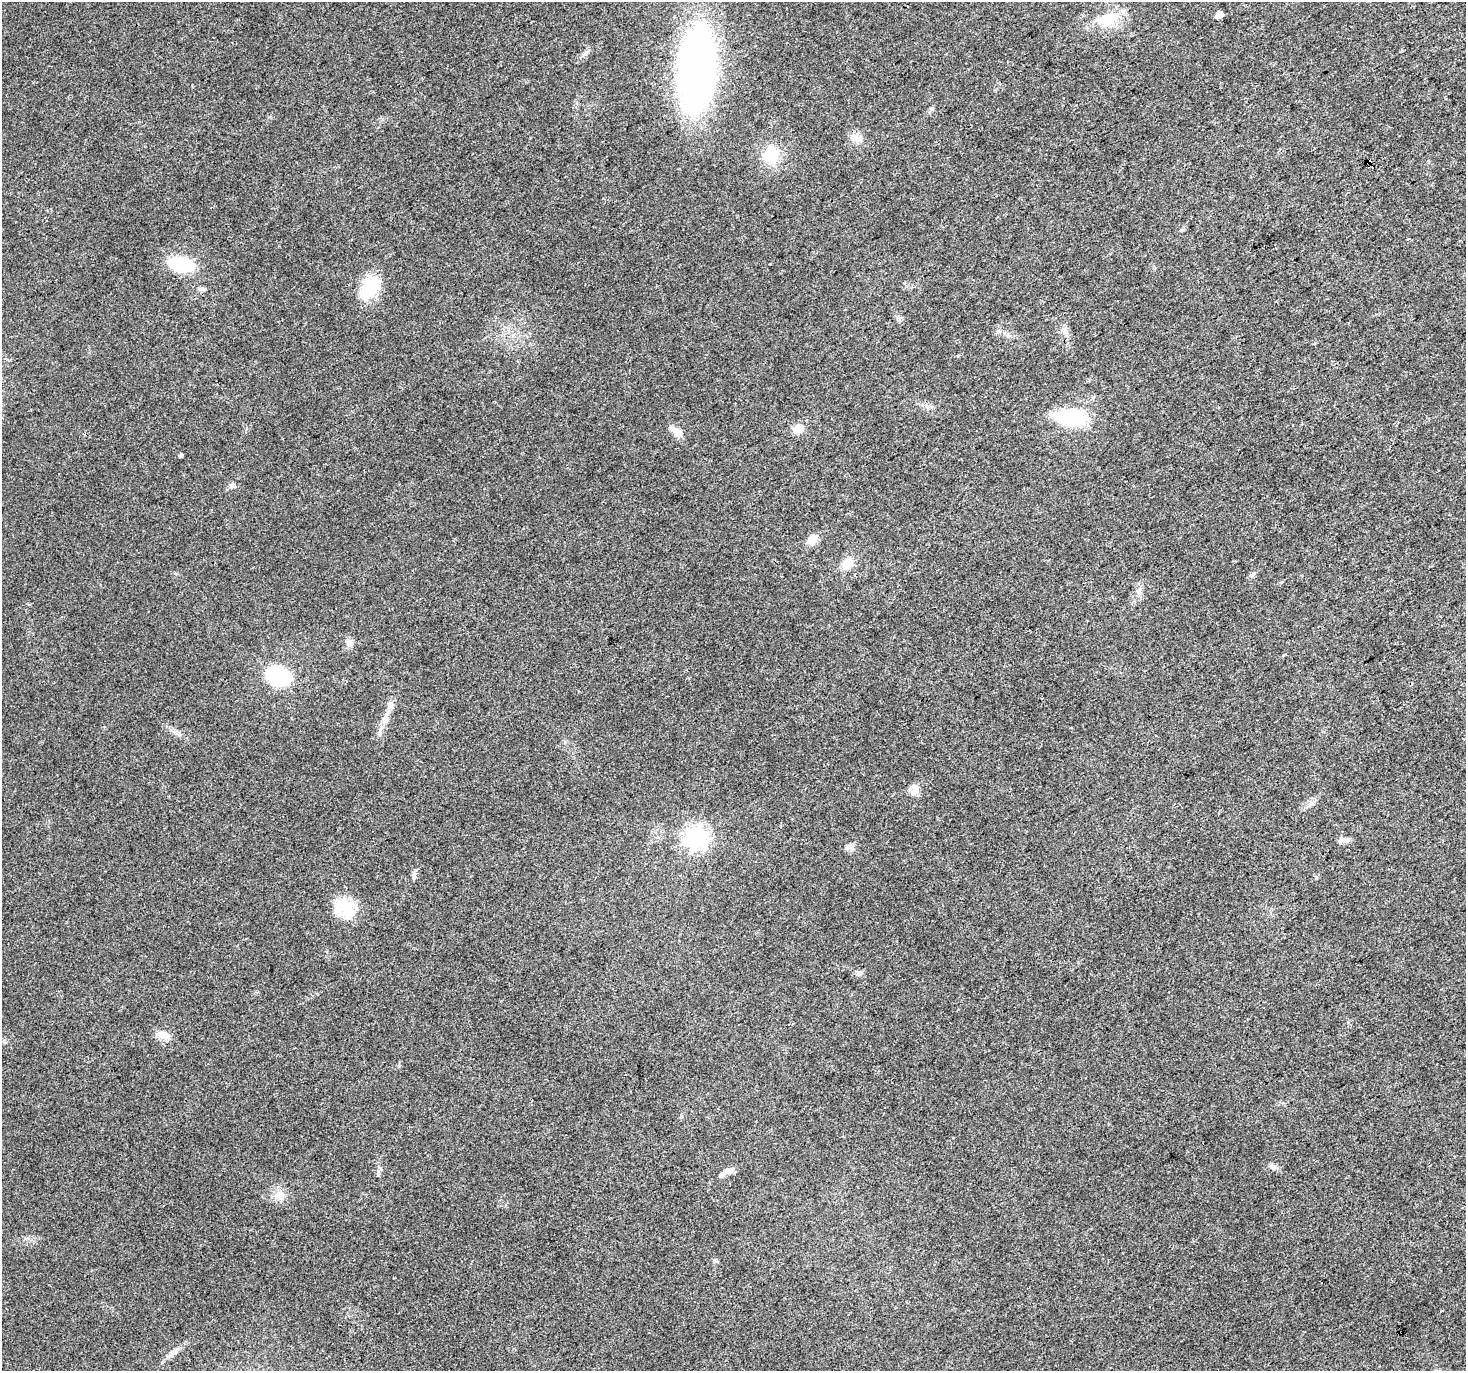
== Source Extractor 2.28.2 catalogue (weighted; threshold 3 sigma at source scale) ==
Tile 10 of 4 x 4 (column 2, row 3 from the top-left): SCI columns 1465-2928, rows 1483-2851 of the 5861 x 5766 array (HDU 1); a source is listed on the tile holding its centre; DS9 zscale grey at full resolution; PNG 1468 x 1373 px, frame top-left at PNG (2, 2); no overlay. Shown black and unused: <1% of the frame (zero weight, under 3 of 4 exposures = <1% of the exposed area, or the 3 px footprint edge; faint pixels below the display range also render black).
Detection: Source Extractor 2.28.2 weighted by HDU 2 'WHT'; one run over the whole footprint, this tile lists its part. Background 0.0257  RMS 0.0034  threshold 0.0154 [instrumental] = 3 sigma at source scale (4.5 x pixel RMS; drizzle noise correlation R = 1.50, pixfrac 1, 0.0396/0.0396 arcsec/px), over >= 5 px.
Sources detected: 39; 1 cosmic-ray / hot-pixel residue — not listed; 1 inside a brighter listed object's ellipse — not listed separately; the other 37 listed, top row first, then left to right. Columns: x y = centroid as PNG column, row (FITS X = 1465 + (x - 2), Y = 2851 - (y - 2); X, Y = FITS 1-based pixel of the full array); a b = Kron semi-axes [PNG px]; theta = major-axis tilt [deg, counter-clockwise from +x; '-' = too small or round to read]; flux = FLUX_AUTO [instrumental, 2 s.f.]
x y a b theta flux
1219 15 5 5 - 3.3
1108 19 30 15 17 11
696 70 55 24 87 210
931 109 7 5 45 0.66
856 139 19 7 -17 2.5
771 155 21 17 69 10
181 264 25 13 -10 18
370 287 35 18 56 12
202 289 12 5 5 1
1065 330 12 5 -75 1.4
998 331 7 4 18 0.6
1071 418 36 18 -7 21
798 429 11 10 - 4.2
677 433 16 9 -42 2.9
181 455 4 3 - 0.66
232 485 7 6 - 0.9
812 540 12 9 53 4
848 563 15 13 10 4
1252 575 8 6 44 0.91
349 643 10 9 - 1.7
278 676 24 17 -19 22
390 705 11 7 75 1.8
385 719 8 7 - 1.5
914 792 13 10 63 2.5
695 837 8 8 - 210
1343 840 14 7 11 1.7
848 848 10 6 -16 1.3
414 877 10 4 -85 0.81
344 908 29 22 -40 11
859 973 8 7 - 1.1
164 1035 18 9 -19 3.6
1273 1167 10 6 -30 1.2
727 1171 15 7 6 1.9
378 1173 11 3 -90 0.69
279 1195 14 11 23 3.3
715 1260 6 5 - 0.6
174 1352 20 7 41 2.5
Unlisted compact peaks at least as high as the median listed source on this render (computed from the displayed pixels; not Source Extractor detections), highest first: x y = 898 317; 1316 877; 399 1066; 958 356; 585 54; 176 733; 1310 804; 1281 582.